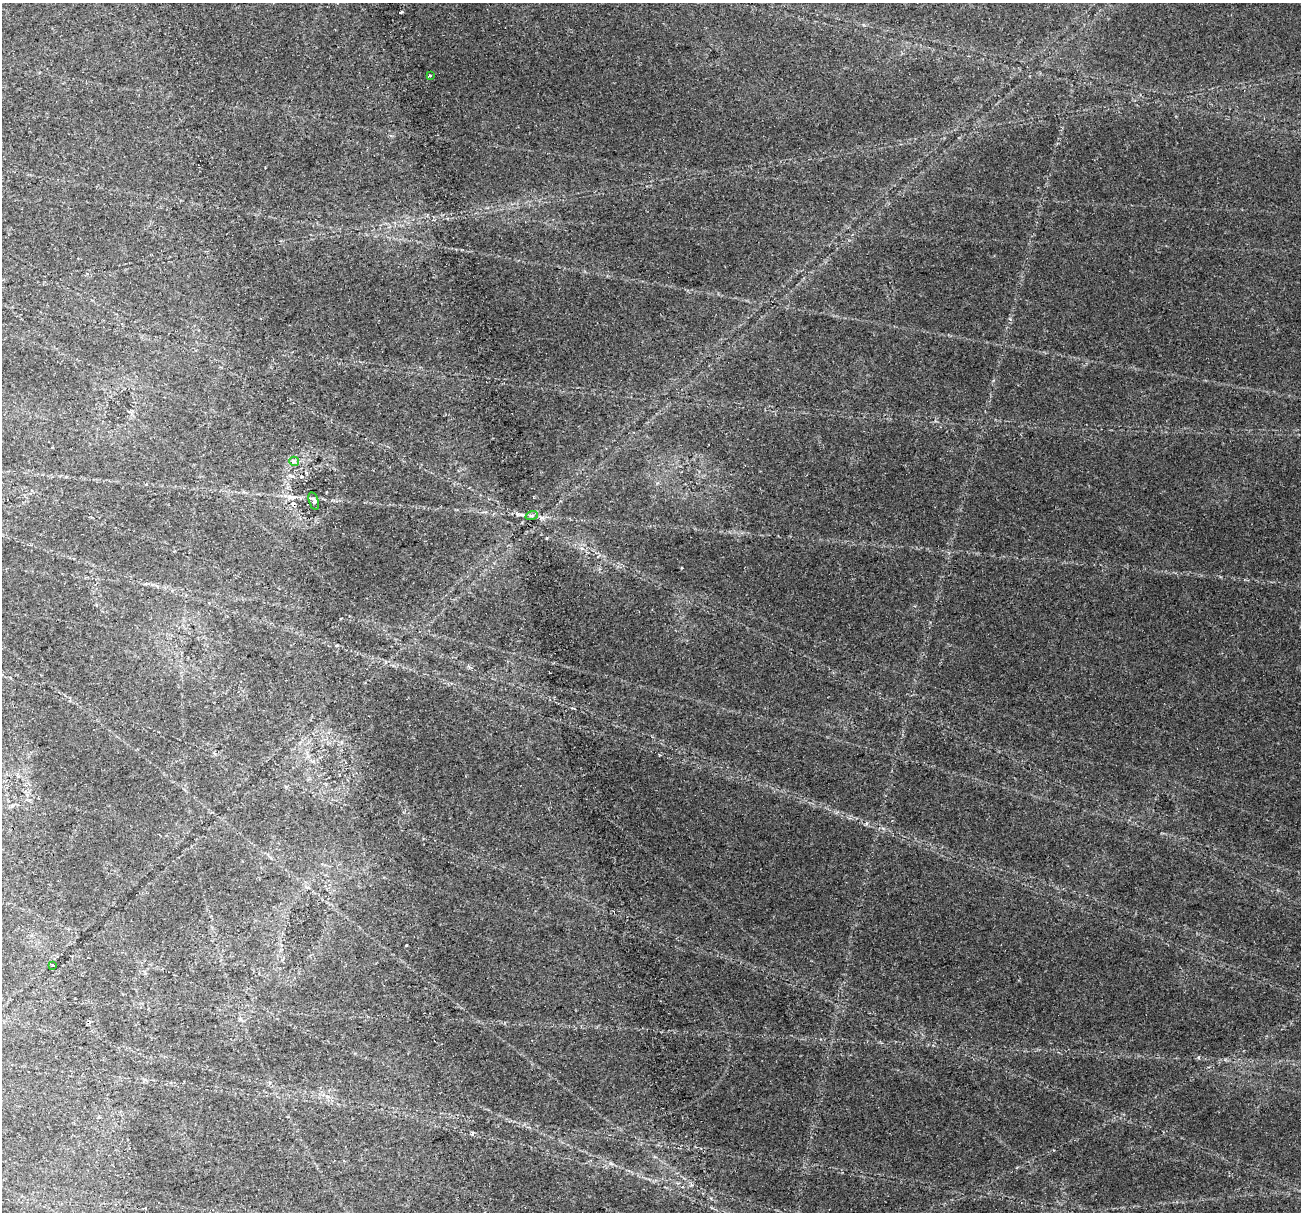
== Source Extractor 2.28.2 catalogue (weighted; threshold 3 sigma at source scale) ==
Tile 11 of 4 x 4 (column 3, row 3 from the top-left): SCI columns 3014-4312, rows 1772-2981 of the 6026 x 5914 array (HDU 1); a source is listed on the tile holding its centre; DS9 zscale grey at full resolution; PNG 1303 x 1214 px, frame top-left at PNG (2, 3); each listed source drawn as its Kron ellipse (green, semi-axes under 4 px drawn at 4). Shown black and unused: <1% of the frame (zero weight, under 2 of 4 exposures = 22% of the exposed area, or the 3 px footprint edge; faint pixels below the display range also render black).
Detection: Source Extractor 2.28.2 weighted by HDU 2 'WHT'; one run over the whole footprint, this tile lists its part. Background 0.0614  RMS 0.0038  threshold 0.0169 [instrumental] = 3 sigma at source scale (4.5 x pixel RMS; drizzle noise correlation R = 1.50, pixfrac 1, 0.0396/0.0396 arcsec/px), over >= 5 px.
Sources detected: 6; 1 cosmic-ray / hot-pixel residue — neither listed nor drawn; the other 5 listed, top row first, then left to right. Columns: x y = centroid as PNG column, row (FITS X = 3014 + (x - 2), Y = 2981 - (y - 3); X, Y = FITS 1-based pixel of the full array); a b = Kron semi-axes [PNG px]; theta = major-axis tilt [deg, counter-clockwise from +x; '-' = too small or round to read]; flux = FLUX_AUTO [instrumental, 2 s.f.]
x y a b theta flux
430 76 3 2 - 0.46
294 461 5 4 - 1.2
314 501 9 4 -72 1
532 515 6 4 20 0.58
53 966 3 3 - 1